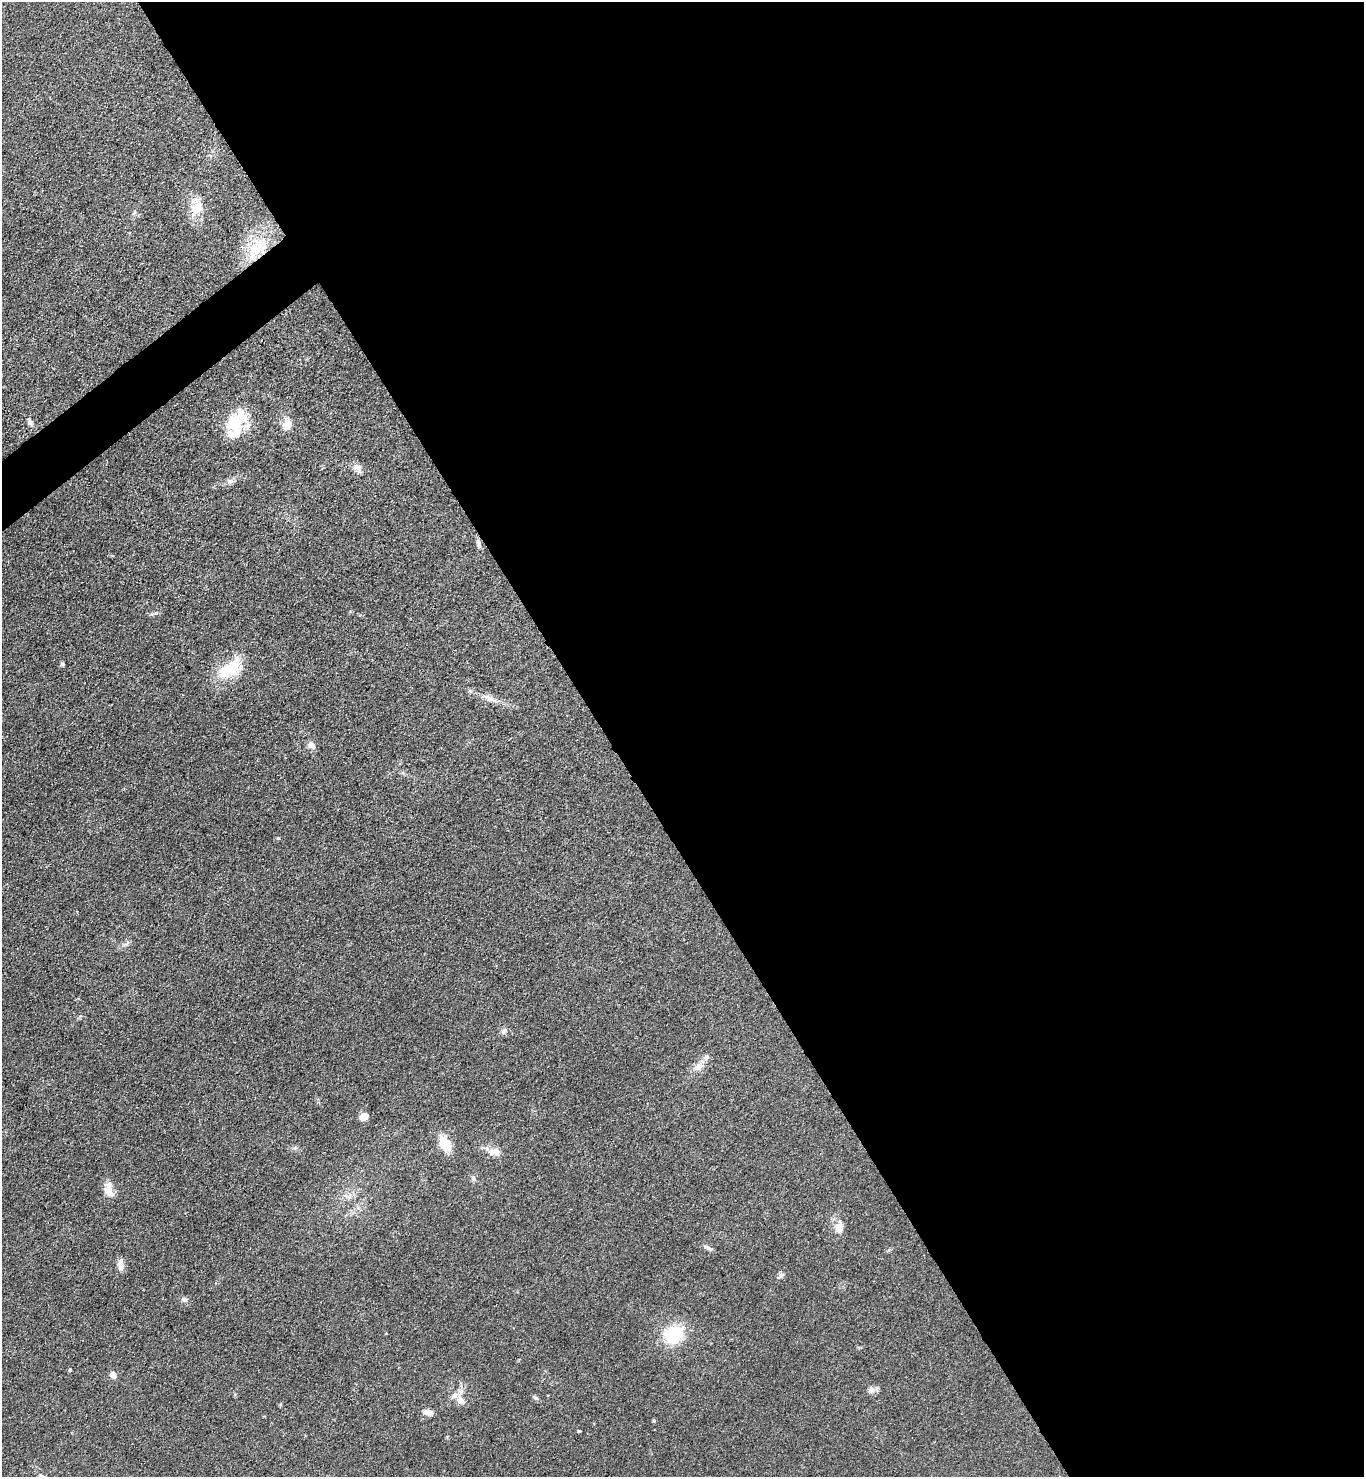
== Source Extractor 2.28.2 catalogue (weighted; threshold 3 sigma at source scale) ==
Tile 8 of 4 x 4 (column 4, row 2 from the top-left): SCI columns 4242-5603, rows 2955-4429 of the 5901 x 5907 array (HDU 1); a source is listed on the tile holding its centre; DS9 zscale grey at full resolution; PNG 1366 x 1479 px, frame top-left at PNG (2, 2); no overlay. Shown black and unused: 57% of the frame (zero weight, under 3 of 4 exposures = <1% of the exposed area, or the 3 px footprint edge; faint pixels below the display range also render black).
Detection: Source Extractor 2.28.2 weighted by HDU 2 'WHT'; one run over the whole footprint, this tile lists its part. Background 0.0826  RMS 0.0067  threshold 0.0302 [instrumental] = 3 sigma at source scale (4.5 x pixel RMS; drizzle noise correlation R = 1.50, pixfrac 1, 0.05/0.05 arcsec/px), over >= 5 px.
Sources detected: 38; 4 inside a brighter listed object's ellipse — not listed separately; the other 34 listed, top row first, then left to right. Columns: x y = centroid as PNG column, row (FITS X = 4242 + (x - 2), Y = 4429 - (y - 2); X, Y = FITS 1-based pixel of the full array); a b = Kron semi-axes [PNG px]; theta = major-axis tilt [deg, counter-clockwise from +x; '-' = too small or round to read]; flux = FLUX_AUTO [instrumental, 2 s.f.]
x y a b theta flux
196 207 21 14 72 13
257 249 33 23 47 31
30 422 8 7 - 2.1
233 423 36 21 3 22
287 424 14 10 69 6.7
358 468 15 9 -57 4.2
231 481 9 6 2 2.4
479 543 14 6 -75 2.5
112 556 5 3 - 0.62
62 664 5 5 - 1.1
230 669 37 19 34 25
490 699 19 6 -20 5.3
311 745 10 7 -45 3.5
127 943 8 4 54 1.5
504 1031 9 7 39 2.6
699 1066 14 9 47 6.5
364 1116 5 5 - 18
445 1144 15 9 -60 16
494 1152 18 10 -6 6.2
473 1179 8 4 -89 1.5
109 1189 19 10 -77 8
839 1228 13 11 80 6.1
708 1248 14 5 -28 2.1
121 1265 16 7 -88 4.3
781 1275 9 6 17 1.7
184 1300 9 7 -13 2.3
674 1334 17 15 21 38
70 1370 5 4 - 0.95
113 1375 5 5 - 6.1
871 1390 9 9 - 3.3
536 1398 6 6 - 1.3
461 1401 11 9 -51 5.6
428 1413 11 7 -13 4.1
579 1431 3 3 - 0.92
Overlapping masked pixels (flux is a lower limit): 1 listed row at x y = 257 249
Unlisted compact peaks at least as high as the median listed source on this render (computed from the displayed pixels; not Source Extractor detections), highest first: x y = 156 613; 278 838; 654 1421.